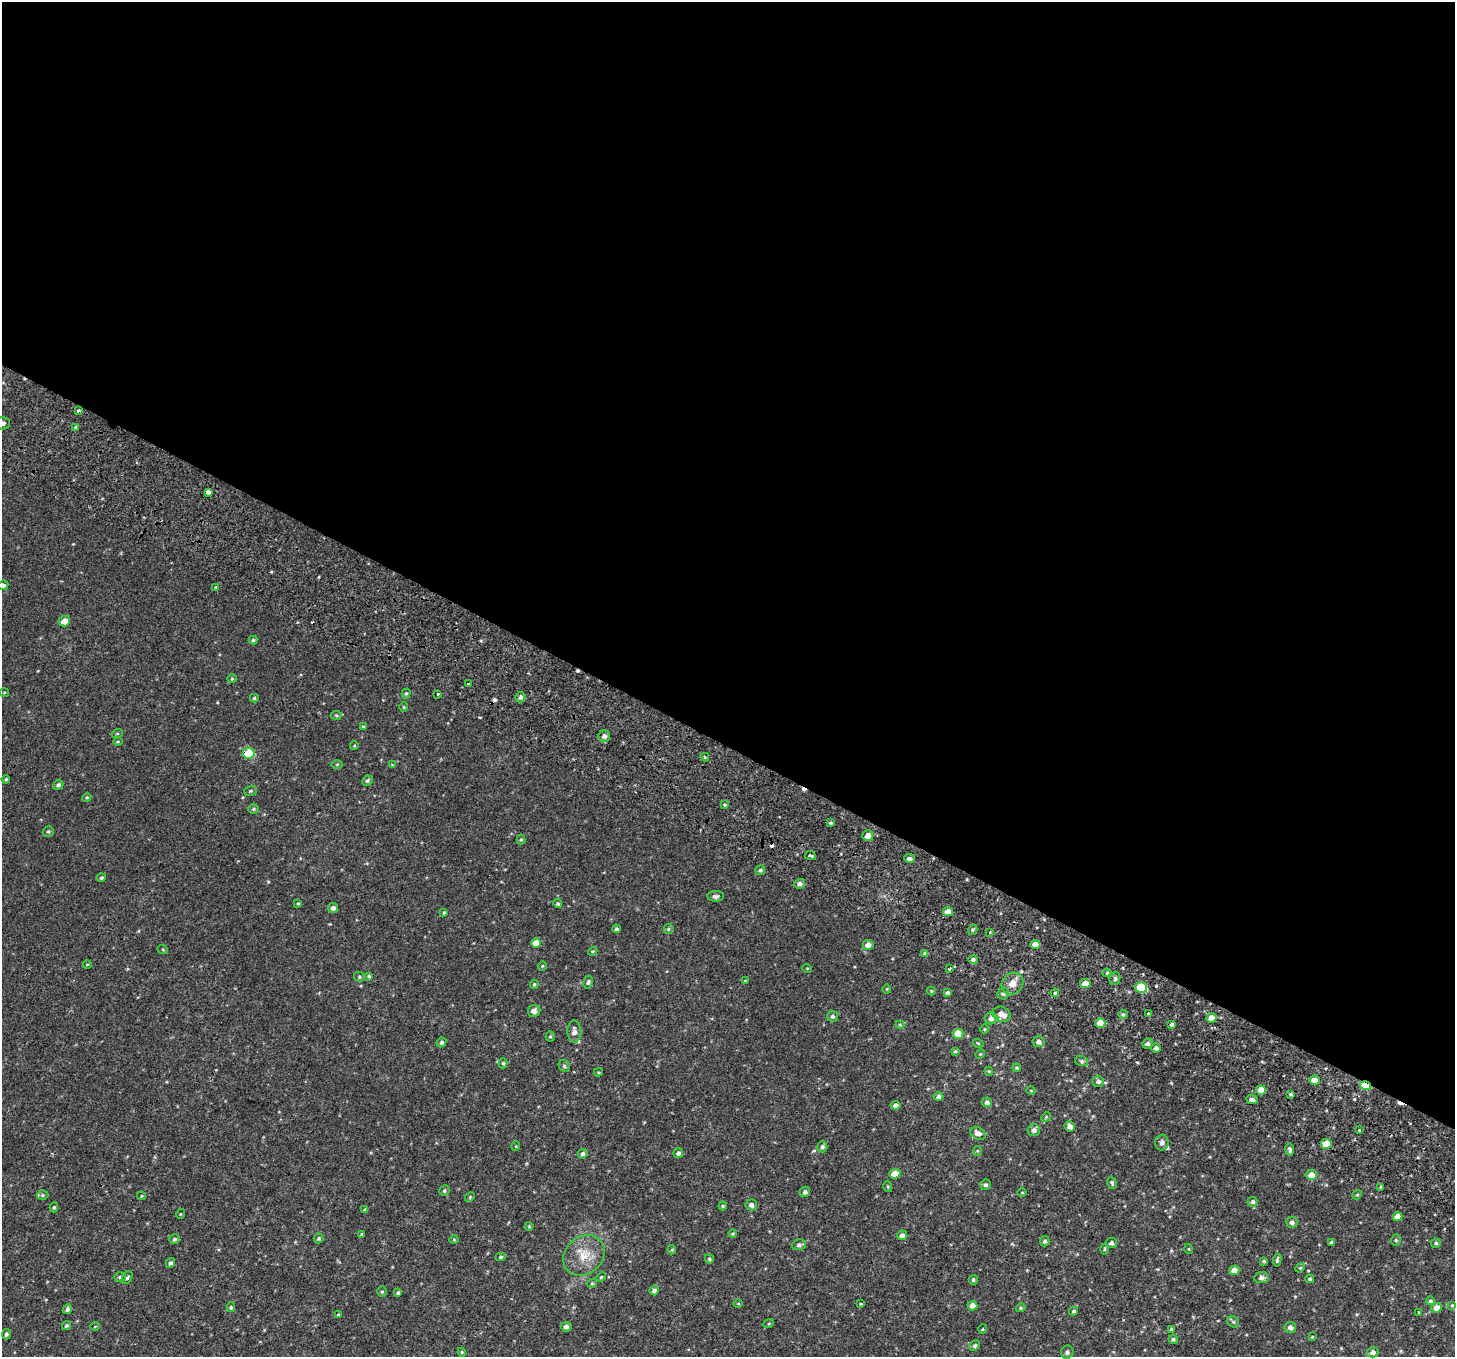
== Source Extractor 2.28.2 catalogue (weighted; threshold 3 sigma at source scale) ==
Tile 3 of 4 x 4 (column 3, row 1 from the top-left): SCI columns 2985-4437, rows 4375-5729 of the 5977 x 6104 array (HDU 1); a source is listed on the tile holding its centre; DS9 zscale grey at full resolution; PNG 1457 x 1359 px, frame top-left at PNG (2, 2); each listed source drawn as its Kron ellipse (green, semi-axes under 4 px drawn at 4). Shown black and unused: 55% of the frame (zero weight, under 2 of 3 exposures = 6% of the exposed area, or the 3 px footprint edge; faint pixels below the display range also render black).
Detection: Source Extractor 2.28.2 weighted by HDU 2 'WHT'; one run over the whole footprint, this tile lists its part. Background 0.0187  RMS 0.0068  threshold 0.0308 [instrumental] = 3 sigma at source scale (4.5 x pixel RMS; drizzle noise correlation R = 1.50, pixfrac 1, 0.0396/0.0396 arcsec/px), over >= 5 px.
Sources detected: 218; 6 cosmic-ray / hot-pixel residue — neither listed nor drawn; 2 inside a brighter listed object's ellipse — not listed separately; the other 210 listed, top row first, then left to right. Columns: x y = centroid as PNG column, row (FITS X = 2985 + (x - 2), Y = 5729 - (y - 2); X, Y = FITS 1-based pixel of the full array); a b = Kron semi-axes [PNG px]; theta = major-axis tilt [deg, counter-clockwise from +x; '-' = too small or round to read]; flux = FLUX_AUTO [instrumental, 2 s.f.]
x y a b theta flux
78 411 3 3 - 1.6
2 423 7 6 - 2.1
75 428 3 3 - 1.5
208 492 3 3 - 18
3 585 5 4 - 1.6
216 587 3 3 - 1.9
64 621 6 5 - 6.6
253 640 4 3 - 0.91
232 679 4 4 - 0.62
468 684 2 2 - 0.6
4 692 5 3 - 0.57
406 694 5 4 - 0.92
438 694 3 3 - 1.8
521 697 5 4 - 1.9
254 698 4 3 - 0.92
404 707 4 4 - 0.6
336 715 6 4 -3 0.82
363 727 4 4 - 0.77
117 734 5 3 - 0.6
604 736 6 5 - 2.5
118 741 4 3 - 0.62
354 746 4 3 - 0.5
249 753 6 5 - 25
705 757 4 3 - 0.84
337 764 6 4 1 0.67
392 765 4 4 - 0.53
6 779 4 4 - 0.73
367 781 5 4 - 1.1
58 785 5 4 - 1.5
251 791 6 5 - 0.96
87 797 4 3 - 0.58
725 805 4 4 - 0.67
253 809 5 4 - 0.87
830 823 3 3 - 4.5
48 831 5 5 - 1
868 836 5 5 - 3.7
521 839 5 4 - 0.78
810 856 6 3 -26 2.9
909 859 5 4 - 2.2
760 870 5 5 - 1.2
101 878 4 4 - 1
800 884 5 4 - 2.1
715 896 8 5 1 1.9
298 903 4 3 - 0.6
558 904 4 4 - 1.1
333 908 5 5 - 1.9
444 912 4 3 - 0.68
948 912 5 4 - 4.8
616 929 4 4 - 1.1
668 929 5 4 - 0.79
973 930 5 4 - 0.9
990 932 3 3 - 1.4
536 943 5 4 - 6.3
1035 944 5 4 - 4.9
868 945 5 5 - 3.8
163 950 5 3 - 0.54
593 951 5 3 - 0.61
925 953 4 4 - 1.5
973 960 4 4 - 1.2
87 965 4 3 - 0.44
542 966 5 4 - 0.71
807 968 5 3 - 0.5
949 969 4 2 - 0.7
1107 973 4 3 - 0.8
369 976 4 4 - 0.91
359 977 5 4 - 0.86
1115 979 6 5 - 1.2
745 981 4 3 - 0.42
588 982 6 4 76 1.3
1085 983 5 4 - 5.9
534 984 5 4 - 0.79
1012 984 12 10 46 5.4
1141 987 6 5 - 25
887 989 4 4 - 0.62
931 991 4 4 - 0.59
947 993 4 4 - 1.1
1055 993 4 4 - 0.77
1003 994 6 5 - 1.5
534 1011 6 6 - 2.3
1149 1013 3 3 - 2.6
1002 1014 9 7 -22 5.3
1123 1014 5 4 - 0.8
832 1016 5 5 - 1.4
991 1018 6 6 - 3.1
1211 1018 5 4 - 5
1100 1023 5 5 - 7.8
1172 1024 3 3 - 1.3
900 1025 4 4 - 0.57
985 1029 4 3 - 0.54
574 1032 11 7 -87 3.1
958 1034 5 5 - 11
550 1037 5 4 - 0.73
441 1042 5 4 - 1.3
1039 1042 6 5 - 2.3
978 1043 5 3 - 0.54
1148 1044 5 5 - 1.6
1156 1048 5 4 - 1.8
955 1051 3 3 - 0.76
980 1054 5 4 - 0.68
1082 1061 6 5 - 1.3
503 1063 5 4 - 0.85
564 1066 6 5 - 1.1
1017 1068 4 3 - 0.72
989 1071 4 4 - 0.52
598 1072 4 3 - 0.64
1315 1080 5 4 - 4.3
1098 1081 6 5 - 2
1365 1086 6 4 -18 22
1261 1090 5 5 - 8.3
1031 1091 4 3 - 0.45
1291 1094 4 3 - 0.8
938 1097 5 4 - 2
1252 1100 6 4 -23 2
987 1102 5 5 - 1.7
895 1105 5 4 - 2.4
1046 1117 5 4 - 0.65
1070 1126 5 5 - 3.5
1034 1130 6 6 - 2.3
1359 1130 3 3 - 1.4
978 1133 8 6 -30 3.4
1162 1143 8 7 - 2.2
1326 1144 5 5 - 12
516 1146 5 3 - 0.47
822 1147 5 5 - 1.4
1290 1150 6 4 -82 1.2
977 1151 5 4 - 0.67
678 1153 5 4 - 1.7
583 1154 5 4 - 1.5
895 1174 6 5 - 7.8
1312 1175 5 5 - 5.6
1112 1183 6 4 -75 1.2
985 1185 5 5 - 1.4
888 1187 5 3 - 0.67
1381 1187 3 3 - 0.89
444 1191 5 5 - 1
805 1192 5 5 - 1.8
1022 1193 5 3 - 0.5
42 1195 6 5 - 0.97
1357 1195 5 4 - 0.68
141 1196 4 4 - 0.7
470 1197 5 4 - 0.65
1253 1202 5 5 - 1.5
751 1205 6 5 - 2.5
723 1206 4 4 - 0.68
54 1207 5 4 - 0.77
365 1210 4 4 - 1.2
180 1214 5 3 - 0.5
1397 1217 5 4 - 5.8
1292 1222 6 5 - 2.1
529 1226 4 4 - 0.59
733 1234 4 3 - 0.75
361 1235 3 3 - 0.8
902 1235 5 4 - 2.2
319 1238 5 5 - 0.95
174 1239 5 4 - 1.1
454 1240 5 3 - 0.58
1396 1240 5 5 - 0.95
1045 1241 5 5 - 1.3
1331 1242 4 3 - 1.1
1111 1243 6 5 - 1.3
1436 1243 5 4 - 1.1
799 1245 7 5 14 1.7
1105 1249 5 3 - 0.68
1189 1249 5 3 - 0.51
672 1250 5 3 - 0.71
584 1255 22 18 41 14
501 1257 5 4 - 0.86
709 1259 5 3 - 0.86
1277 1260 6 4 83 1.2
1264 1261 4 4 - 0.8
170 1263 5 4 - 1.2
1300 1268 5 4 - 0.71
1234 1270 5 5 - 5.2
120 1277 6 5 - 1.3
601 1277 5 4 - 0.7
127 1278 7 5 59 1.2
1261 1278 7 5 6 1.9
1310 1279 4 4 - 1
973 1280 5 4 - 0.95
592 1283 4 4 - 0.72
654 1290 5 4 - 2.3
382 1292 5 5 - 0.87
398 1293 4 3 - 1.2
1430 1301 4 4 - 1.2
738 1303 5 3 - 0.55
861 1304 3 3 - 0.54
1452 1305 4 4 - 0.62
972 1306 5 4 - 4.2
231 1307 5 4 - 0.85
1021 1308 5 4 - 0.79
1437 1308 5 4 - 5.5
67 1309 5 4 - 1.5
1074 1311 4 4 - 1.1
1418 1312 4 3 - 0.41
338 1315 3 3 - 0.72
1233 1322 6 5 - 1.2
769 1323 5 3 - 0.6
66 1326 5 4 - 0.93
95 1326 5 3 - 0.45
566 1327 5 5 - 2.2
1290 1327 6 5 - 2.6
983 1329 5 3 - 0.54
1171 1329 4 3 - 0.79
6 1334 5 4 - 1.3
1312 1337 3 3 - 0.47
1173 1339 5 4 - 1.1
975 1346 5 5 - 1.3
462 1352 4 4 - 0.72
1067 1352 6 6 - 1.8
1373 1352 6 5 - 2.5
Overlapping masked pixels (flux is a lower limit): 2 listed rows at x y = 249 753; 1365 1086
Isophote crosses this tile's border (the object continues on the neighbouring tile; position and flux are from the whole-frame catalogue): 2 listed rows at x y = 2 423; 3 585